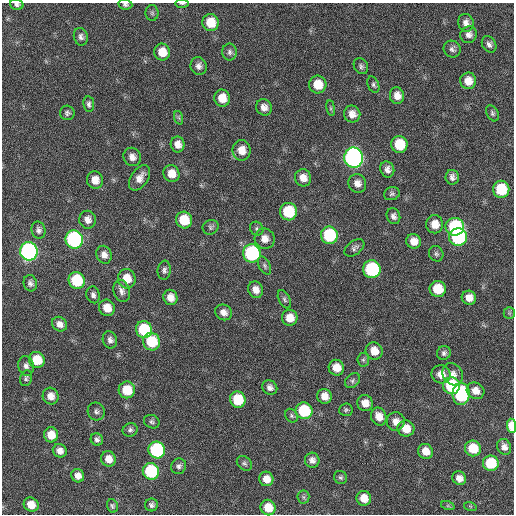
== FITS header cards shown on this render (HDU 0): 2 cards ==
NAXIS1  =                  512 / Axis length
NAXIS2  =                  512 / Axis length

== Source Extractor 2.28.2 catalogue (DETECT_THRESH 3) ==
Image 512 x 512 px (HDU 0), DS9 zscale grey, 1 PNG px = 1 image px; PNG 516 x 516 px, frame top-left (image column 1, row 512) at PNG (2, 3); each listed source drawn as its Kron ellipse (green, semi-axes under 4 px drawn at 4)
Background 22.2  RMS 5.5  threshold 16.4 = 3 sigma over >= 5 px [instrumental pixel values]
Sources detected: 134; all 134 listed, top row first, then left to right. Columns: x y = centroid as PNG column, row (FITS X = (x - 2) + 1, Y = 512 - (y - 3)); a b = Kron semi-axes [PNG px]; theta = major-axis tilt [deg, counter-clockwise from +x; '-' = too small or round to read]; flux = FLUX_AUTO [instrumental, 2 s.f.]
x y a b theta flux
182 3 7 3 -1 500
17 4 7 5 -17 930
125 4 7 5 -9 840
152 13 8 6 -88 790
211 23 8 8 - 8100
466 23 9 7 -76 2200
469 35 9 8 - 1900
81 37 9 7 -76 1400
489 44 9 6 -60 1400
452 49 9 8 - 1400
162 52 8 8 - 5700
229 52 8 7 - 1200
199 66 9 8 - 1800
361 66 8 7 - 1000
468 81 8 8 - 4000
318 84 9 8 - 6600
373 85 8 5 -66 850
397 96 8 7 - 2900
222 98 8 8 - 4900
89 104 8 5 -82 1000
264 107 8 7 - 2200
331 108 8 4 -82 640
67 113 7 7 - 1000
492 113 9 5 -60 920
352 114 8 8 - 2800
179 118 7 4 -71 630
178 144 8 7 - 2700
399 144 8 8 - 12000
241 150 10 9 - 4400
132 157 9 8 - 2200
354 158 10 9 - 150000
387 169 8 7 - 1800
171 174 9 8 - 4500
452 177 7 6 - 1600
140 178 14 8 56 3200
303 178 8 8 - 3200
95 180 8 8 - 3900
357 183 9 9 - 2600
501 189 8 8 - 15000
392 194 8 6 18 870
288 212 9 8 - 16000
393 216 8 6 -69 1500
88 220 9 8 - 2300
184 220 8 8 - 9800
435 224 9 8 - 4100
211 227 8 7 - 900
455 227 9 9 - 31000
257 229 7 6 - 800
39 230 8 7 - 1300
329 235 9 8 - 25000
458 237 9 9 - 41000
74 239 9 8 - 68000
265 239 10 10 - 3000
414 241 7 7 - 3500
354 248 11 6 37 1300
29 251 9 8 - 110000
252 253 9 9 - 48000
436 254 8 7 - 890
104 255 9 7 -70 2300
265 266 10 5 -63 930
372 269 9 8 - 37000
164 270 9 6 83 1200
127 279 10 9 - 5800
77 280 8 8 - 19000
30 283 8 6 -75 1300
438 289 8 8 - 9600
256 290 8 7 - 2600
122 291 11 8 -74 1900
93 295 8 6 -76 1300
170 297 8 7 - 3100
469 298 7 7 - 3200
284 299 10 5 -62 940
107 308 8 7 - 4700
224 312 9 7 -32 2100
509 313 6 5 - 590
290 318 8 8 - 4600
59 324 8 7 - 2200
144 330 8 8 - 20000
110 340 9 7 -70 1500
151 342 9 8 - 14000
374 351 9 8 - 4700
444 353 7 6 - 1100
37 360 8 8 - 9100
363 360 7 6 - 760
26 366 10 7 -78 1500
336 368 8 7 - 4300
441 374 9 9 - 3900
453 374 12 9 -58 2700
26 378 8 6 77 870
352 381 8 6 47 970
451 386 8 8 - 27000
270 387 8 7 - 1600
127 390 8 8 - 9600
476 391 9 8 - 3400
461 394 11 8 88 30000
51 396 8 7 - 3000
324 396 7 7 - 3200
238 400 8 7 - 14000
365 403 8 7 - 3500
346 410 7 6 - 750
96 411 9 8 - 1200
304 411 8 8 - 20000
291 416 7 6 - 740
379 416 9 7 -69 3400
396 421 9 9 - 2900
152 422 8 6 -23 960
511 426 7 4 -86 6800
406 429 8 8 - 5500
130 430 7 6 - 1000
51 435 7 7 - 5700
97 439 6 6 - 1200
504 447 8 7 - 2000
473 448 8 7 - 9700
157 450 8 8 - 40000
60 451 7 6 - 2100
425 451 8 7 - 4000
108 459 8 7 - 3100
312 460 7 7 - 1800
244 463 8 6 -42 880
491 463 8 7 - 14000
179 466 8 7 - 1200
151 471 8 8 - 30000
78 476 7 6 - 2400
341 477 7 6 - 800
459 478 7 6 - 2600
266 479 7 7 - 3500
303 497 6 6 - 830
364 498 7 7 - 4200
31 505 8 7 - 4900
152 505 6 6 - 1100
112 506 7 5 -74 710
448 506 7 4 -18 550
470 506 6 4 -18 390
268 508 8 7 - 6200
At the frame edge (FLAGS 8, measured only in part): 4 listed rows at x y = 182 3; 17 4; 125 4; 511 426